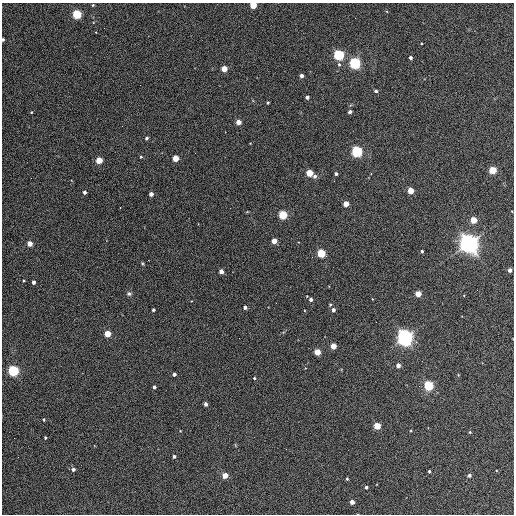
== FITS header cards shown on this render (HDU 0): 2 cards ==
NAXIS1  =                  512 / Axis length
NAXIS2  =                  512 / Axis length

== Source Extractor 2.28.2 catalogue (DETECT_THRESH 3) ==
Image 512 x 512 px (HDU 0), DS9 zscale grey, 1 PNG px = 1 image px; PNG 516 x 516 px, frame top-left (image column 1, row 512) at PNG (2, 3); no overlay
Background 347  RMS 20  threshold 60.8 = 3 sigma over >= 5 px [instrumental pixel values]
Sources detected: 75; all 75 listed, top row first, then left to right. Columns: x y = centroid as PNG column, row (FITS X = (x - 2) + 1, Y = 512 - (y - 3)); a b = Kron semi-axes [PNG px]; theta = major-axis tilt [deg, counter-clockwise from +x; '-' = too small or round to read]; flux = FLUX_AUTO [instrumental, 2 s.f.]
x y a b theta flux
93 5 3 3 - 1.2e+03
253 5 4 4 - 4.8e+04
77 14 4 4 - 1.3e+05
3 40 3 3 - 2.7e+03
421 44 3 2 - 1.3e+03
339 55 5 4 - 2.3e+05
410 58 3 3 - 4.2e+03
355 63 5 4 - 3.0e+05
339 64 5 4 - 2.3e+03
224 69 4 4 - 2.5e+04
302 76 4 3 - 6.3e+03
376 91 4 3 - 3.5e+03
307 97 4 3 - 4.9e+03
268 103 3 3 - 2.1e+03
31 112 3 3 - 1.2e+03
350 112 4 3 - 4.6e+03
238 122 4 4 - 1.7e+04
147 138 3 3 - 2.7e+03
357 152 5 4 - 2.8e+05
141 157 3 3 - 1.4e+03
175 158 4 4 - 3.2e+04
99 160 4 4 - 3.8e+04
493 170 4 4 - 6.3e+04
309 173 4 4 - 5.2e+04
336 174 3 3 - 3.7e+03
315 176 5 5 - 4.0e+03
411 191 4 4 - 3.1e+04
84 192 3 3 - 4.0e+03
151 194 4 4 - 8.2e+03
346 204 4 4 - 2.3e+04
120 207 3 2 - 2.2e+03
283 215 4 4 - 1.0e+05
473 220 4 4 - 4.0e+04
274 241 4 4 - 2.0e+04
469 243 7 6 - 1.2e+06
30 244 4 4 - 1.8e+04
422 251 3 3 - 3.0e+03
321 253 4 4 - 9.0e+04
312 257 2 2 - 7.6e+02
142 264 5 3 - 1.4e+03
510 270 4 3 - 7.9e+03
221 272 4 4 - 1.3e+04
23 281 3 3 - 1.5e+03
34 282 4 3 - 5.4e+03
129 294 7 5 -11 2.8e+03
418 294 4 4 - 2.7e+04
311 300 4 4 - 4.1e+03
276 303 2 2 - 7.3e+02
330 305 4 4 - 1.7e+03
245 307 3 3 - 5.1e+03
153 310 3 3 - 2.6e+03
333 310 4 3 - 5.4e+03
107 334 4 4 - 3.8e+04
405 338 6 6 - 7.5e+05
333 346 4 4 - 2.8e+04
317 352 4 4 - 3.5e+04
398 365 4 4 - 9.2e+03
13 371 5 4 - 2.3e+05
174 374 3 3 - 4.4e+03
254 378 3 3 - 1.6e+03
428 386 4 4 - 1.6e+05
154 387 3 3 - 4.0e+03
205 404 4 3 - 5.1e+03
44 420 3 3 - 1.8e+03
377 426 4 4 - 4.2e+04
470 432 4 3 - 1.5e+03
45 438 3 3 - 1.6e+03
174 456 3 3 - 3.4e+03
73 469 4 4 - 3.7e+03
429 471 3 3 - 2.1e+03
225 475 4 4 - 2.4e+04
469 475 4 4 - 3.5e+03
347 479 3 3 - 1.5e+03
366 487 3 3 - 3.1e+03
352 502 4 4 - 1.2e+04
At the frame edge (FLAGS 8, measured only in part): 2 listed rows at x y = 253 5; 3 40